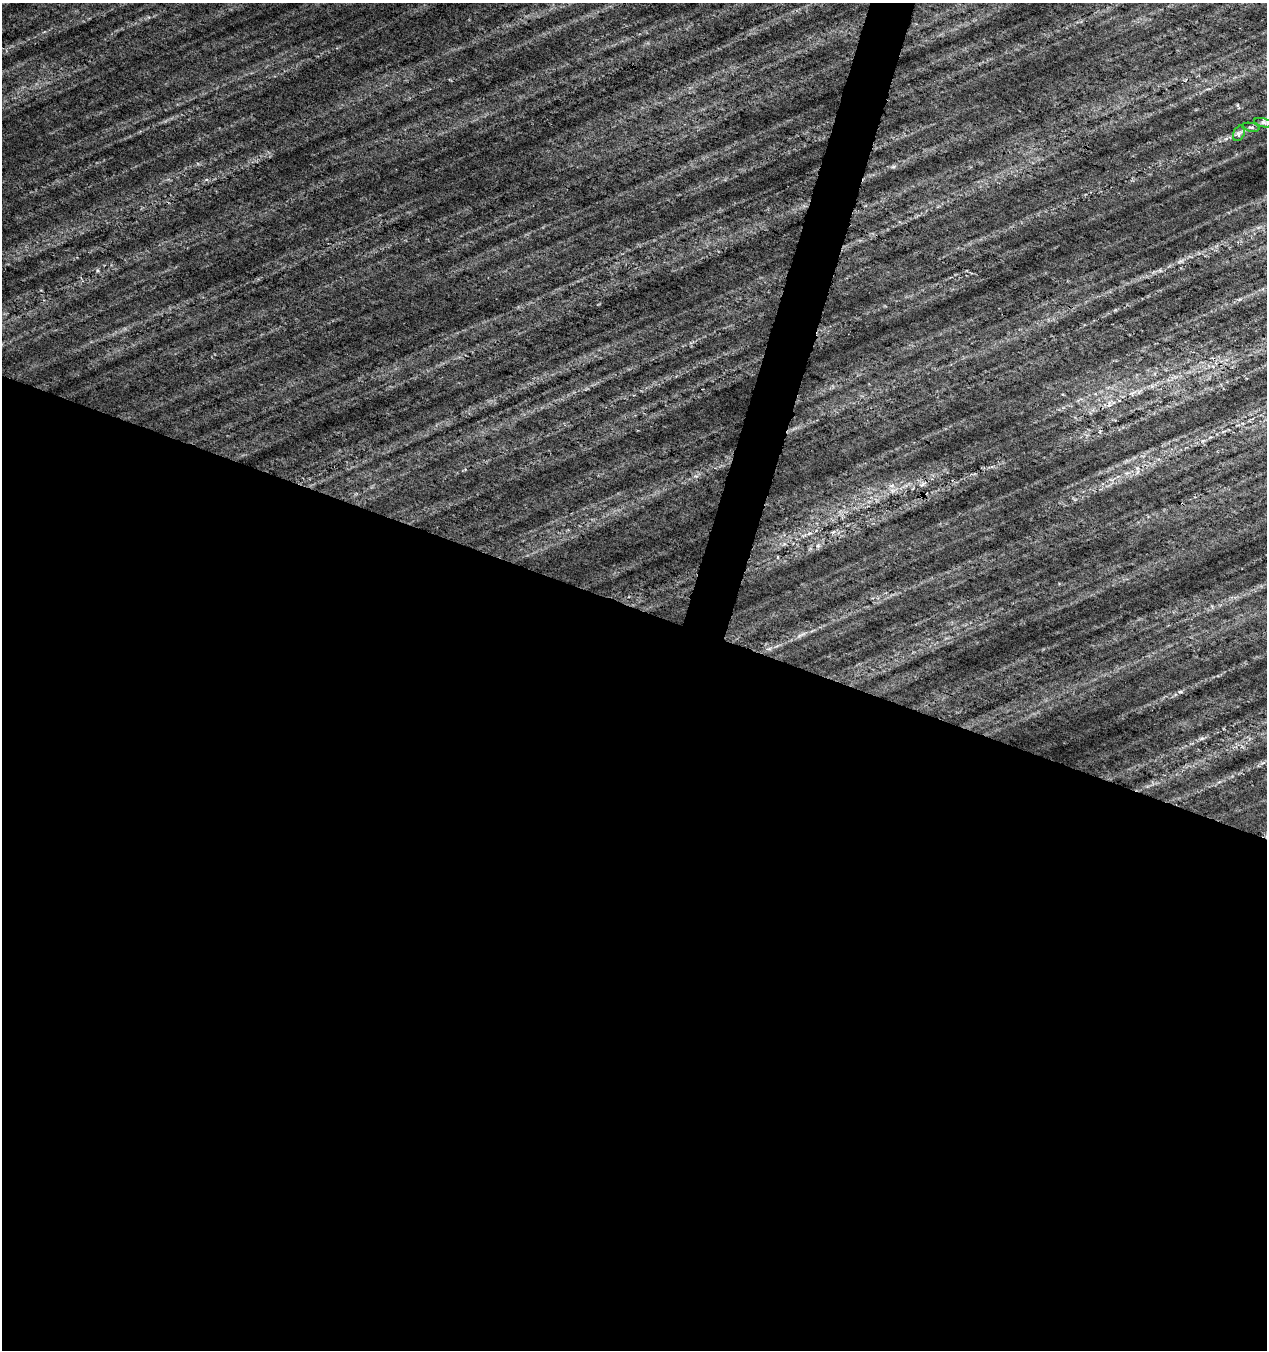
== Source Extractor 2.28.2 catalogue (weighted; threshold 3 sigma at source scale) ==
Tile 14 of 4 x 4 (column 2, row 4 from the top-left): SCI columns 1483-2747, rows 12-1359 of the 5556 x 5402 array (HDU 1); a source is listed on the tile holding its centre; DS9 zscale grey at full resolution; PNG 1269 x 1352 px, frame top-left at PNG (2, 3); each listed source drawn as its Kron ellipse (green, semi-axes under 4 px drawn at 4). Shown black and unused: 57% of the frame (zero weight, under 4 of 7 exposures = <1% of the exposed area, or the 3 px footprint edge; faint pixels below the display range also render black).
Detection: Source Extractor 2.28.2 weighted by HDU 2 'WHT'; one run over the whole footprint, this tile lists its part. Background 0.00813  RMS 0.012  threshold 0.048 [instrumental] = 3 sigma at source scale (4.09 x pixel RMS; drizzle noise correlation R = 1.36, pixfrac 0.8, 0.0396/0.0396 arcsec/px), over >= 5 px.
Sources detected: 3; all 3 listed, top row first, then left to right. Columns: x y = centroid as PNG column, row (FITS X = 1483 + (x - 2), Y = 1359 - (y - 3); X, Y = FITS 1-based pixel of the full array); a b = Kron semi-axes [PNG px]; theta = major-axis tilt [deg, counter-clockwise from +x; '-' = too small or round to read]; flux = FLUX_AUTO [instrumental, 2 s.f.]
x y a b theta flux
1263 123 9 4 -14 2.5
1251 127 9 3 -10 1.3
1239 133 8 5 65 2.9